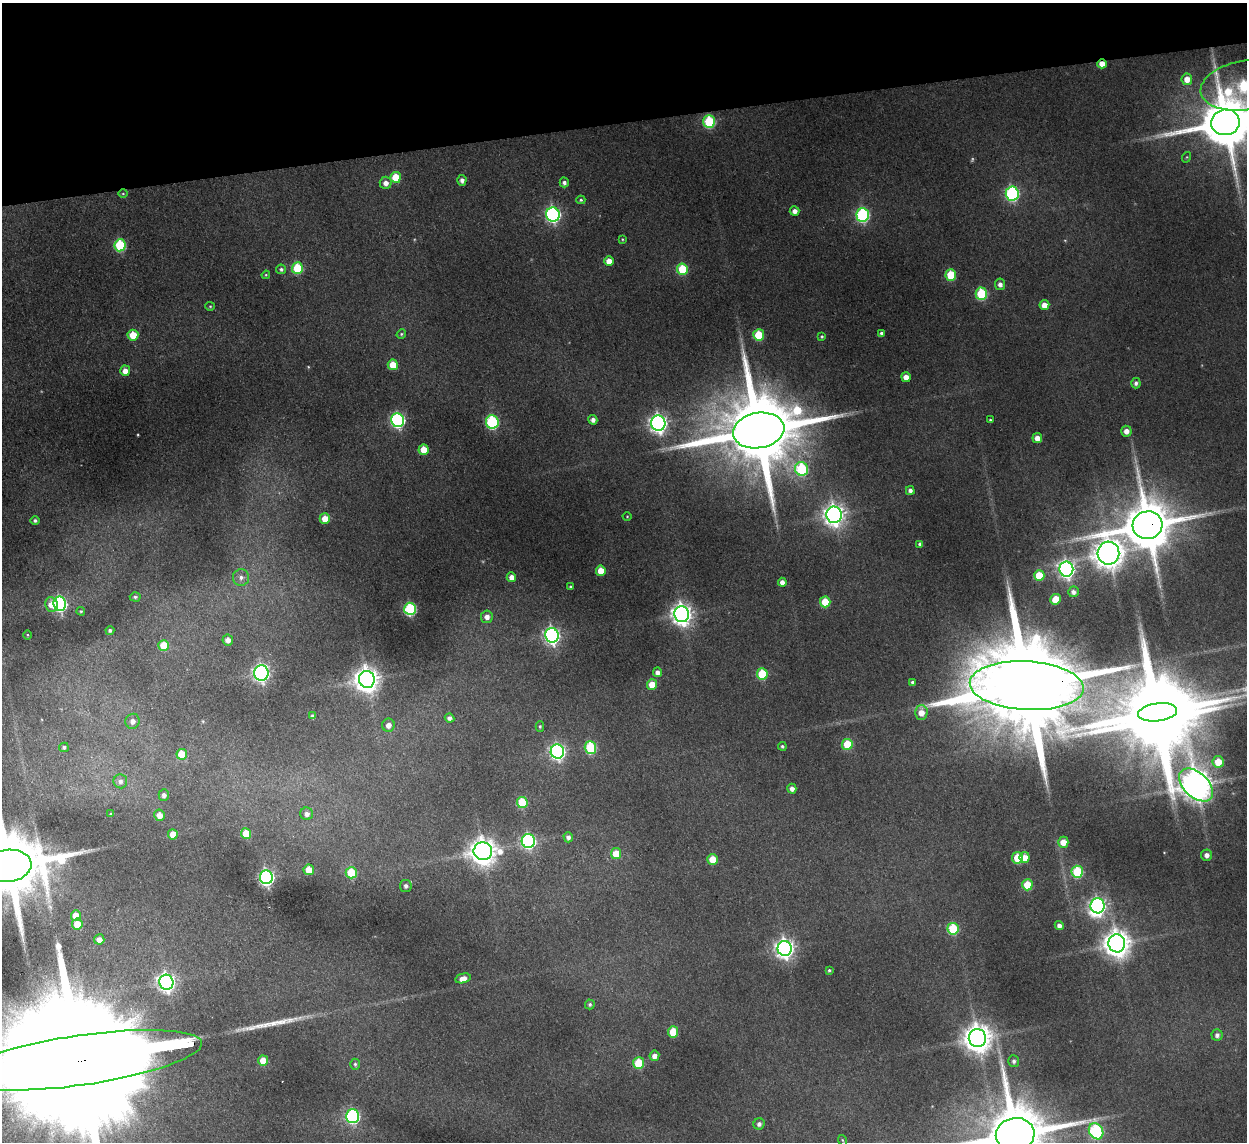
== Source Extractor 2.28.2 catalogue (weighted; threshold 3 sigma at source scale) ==
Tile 3 of 4 x 4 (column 3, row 1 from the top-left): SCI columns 2542-3786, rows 3573-4712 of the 5082 x 4980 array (HDU 1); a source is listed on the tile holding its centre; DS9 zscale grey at full resolution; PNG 1249 x 1144 px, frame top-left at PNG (2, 3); each listed source drawn as its Kron ellipse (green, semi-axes under 4 px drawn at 4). Shown black and unused: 11% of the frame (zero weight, under 2 of 3 exposures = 3% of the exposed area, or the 3 px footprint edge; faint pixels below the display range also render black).
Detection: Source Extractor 2.28.2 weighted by HDU 2 'WHT'; one run over the whole footprint, this tile lists its part. Background 0.189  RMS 0.016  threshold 0.0721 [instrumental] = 3 sigma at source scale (4.5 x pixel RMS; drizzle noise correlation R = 1.50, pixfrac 1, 0.05/0.05 arcsec/px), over >= 5 px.
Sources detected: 157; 2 too faint to see at this stretch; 4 inside a brighter object's white glare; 1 long thin detection or spike segment (spike, bleed or trail) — neither listed nor drawn; the other 150 listed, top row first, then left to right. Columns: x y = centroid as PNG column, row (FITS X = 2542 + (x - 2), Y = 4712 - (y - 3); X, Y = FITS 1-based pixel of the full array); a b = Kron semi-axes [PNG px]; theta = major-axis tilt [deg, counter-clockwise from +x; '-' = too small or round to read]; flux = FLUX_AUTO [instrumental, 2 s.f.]
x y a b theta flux
1102 64 5 4 - 14
1187 79 6 5 - 15
1244 86 44 24 9 190
709 121 6 6 - 120
1225 122 14 13 - 9600
1187 157 5 3 - 1.3
396 177 5 5 - 36
462 180 5 4 - 5.8
564 182 5 4 - 4.3
386 183 6 6 - 9
1012 193 7 6 - 250
123 194 5 3 - 1.5
581 200 4 4 - 2.3
795 211 5 5 - 7
553 215 7 6 - 350
863 215 7 6 - 210
622 239 4 3 - 1.4
120 245 6 6 - 110
609 261 5 5 - 17
297 268 6 5 - 76
281 269 5 4 - 3.1
682 269 5 5 - 65
266 275 4 4 - 1.6
951 275 6 5 - 54
1000 284 5 5 - 6.3
981 294 6 6 - 96
1044 305 5 5 - 14
210 306 5 4 - 1.7
881 333 4 4 - 3.1
401 334 5 4 - 2
133 335 5 5 - 37
759 335 5 5 - 54
822 336 3 3 - 1.8
393 365 5 5 - 29
125 371 5 5 - 11
906 377 5 4 - 12
1136 383 5 4 - 3.9
398 420 7 6 - 300
593 420 5 4 - 6.2
990 420 4 3 - 1.6
492 422 7 6 - 170
658 423 8 7 - 660
759 430 26 17 10 24000
1126 431 5 5 - 9.8
1037 438 5 5 - 11
424 450 5 5 - 28
801 469 7 6 - 120
910 490 4 4 - 6.2
834 515 8 7 - 940
627 516 4 3 - 1.1
325 519 5 5 - 22
35 520 4 4 - 3.2
1147 525 15 13 15 8900
920 544 4 4 - 3.9
1108 553 11 11 - 2300
1066 569 7 7 - 520
601 571 5 5 - 23
1039 575 5 5 - 38
241 577 8 8 - 7.3
511 577 5 4 - 11
782 582 4 4 - 8.2
570 587 3 3 - 2.2
1073 592 5 5 - 5.8
135 597 5 4 - 2.6
1056 599 5 5 - 32
825 602 5 5 - 46
51 604 7 6 - 16
60 604 7 6 - 280
410 609 6 6 - 160
81 611 4 3 - 1.5
682 614 8 7 - 950
487 617 6 6 - 8.8
110 630 4 4 - 3.8
28 635 4 3 - 1.2
552 635 7 6 - 460
228 640 5 5 - 9.1
164 645 5 5 - 35
657 672 5 4 - 7.9
261 673 8 7 - 400
762 674 5 5 - 74
367 679 8 8 - 1400
912 682 3 3 - 3.3
652 684 5 5 - 23
1027 686 57 24 -3 51000
1158 712 20 9 7 19000
921 713 7 6 - 16
313 716 4 4 - 3.9
449 718 5 4 - 5.1
133 721 7 7 - 7.7
388 725 6 6 - 9.3
540 726 5 4 - 2.1
847 744 5 5 - 53
782 746 4 4 - 2.3
64 747 5 4 - 3.1
590 747 6 6 - 110
557 751 7 6 - 390
182 754 5 5 - 47
1218 762 6 5 - 28
120 781 7 7 - 6.2
1196 785 20 12 -43 2800
792 789 5 4 - 7
164 795 6 5 - 5.4
522 802 5 5 - 70
110 814 3 3 - 1.5
307 814 6 6 - 7.3
159 815 5 5 - 12
173 834 5 5 - 21
246 834 5 5 - 35
568 837 5 4 - 5.4
528 841 7 6 - 280
1063 842 5 5 - 18
483 851 9 9 - 1700
616 853 5 5 - 30
1207 855 5 5 - 7.1
1025 857 5 5 - 18
1017 858 6 5 - 36
712 859 5 5 - 28
8 866 24 16 7 18000
309 870 5 5 - 23
1077 872 6 5 - 100
351 873 5 5 - 69
266 877 7 6 - 430
1027 885 5 5 - 43
406 886 6 6 - 3.9
1097 906 7 7 - 460
76 916 5 5 - 21
77 924 5 5 - 22
1059 925 5 4 - 7.1
953 929 6 5 - 96
99 939 5 5 - 9
1117 943 9 8 - 1800
785 948 7 7 - 760
829 970 3 3 - 1.9
463 978 8 4 14 10
166 982 7 7 - 600
590 1004 5 5 - 3
673 1032 5 5 - 36
1217 1035 5 5 - 5
977 1038 9 8 - 2000
654 1056 5 5 - 9
81 1060 122 25 8 180000
263 1061 5 5 - 25
1014 1061 6 5 - 4
639 1063 6 5 - 63
355 1064 5 5 - 2.6
353 1116 7 6 - 230
759 1124 6 5 - 5.4
1096 1131 8 6 -58 230
1015 1134 19 16 11 13000
842 1140 5 3 - 1.5
Overlapping masked pixels (flux is a lower limit): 4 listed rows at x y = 1102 64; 1147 525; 1027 686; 81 1060
Isophote crosses this tile's border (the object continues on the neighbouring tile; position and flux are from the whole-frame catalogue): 5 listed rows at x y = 1244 86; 1225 122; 8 866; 81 1060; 1015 1134